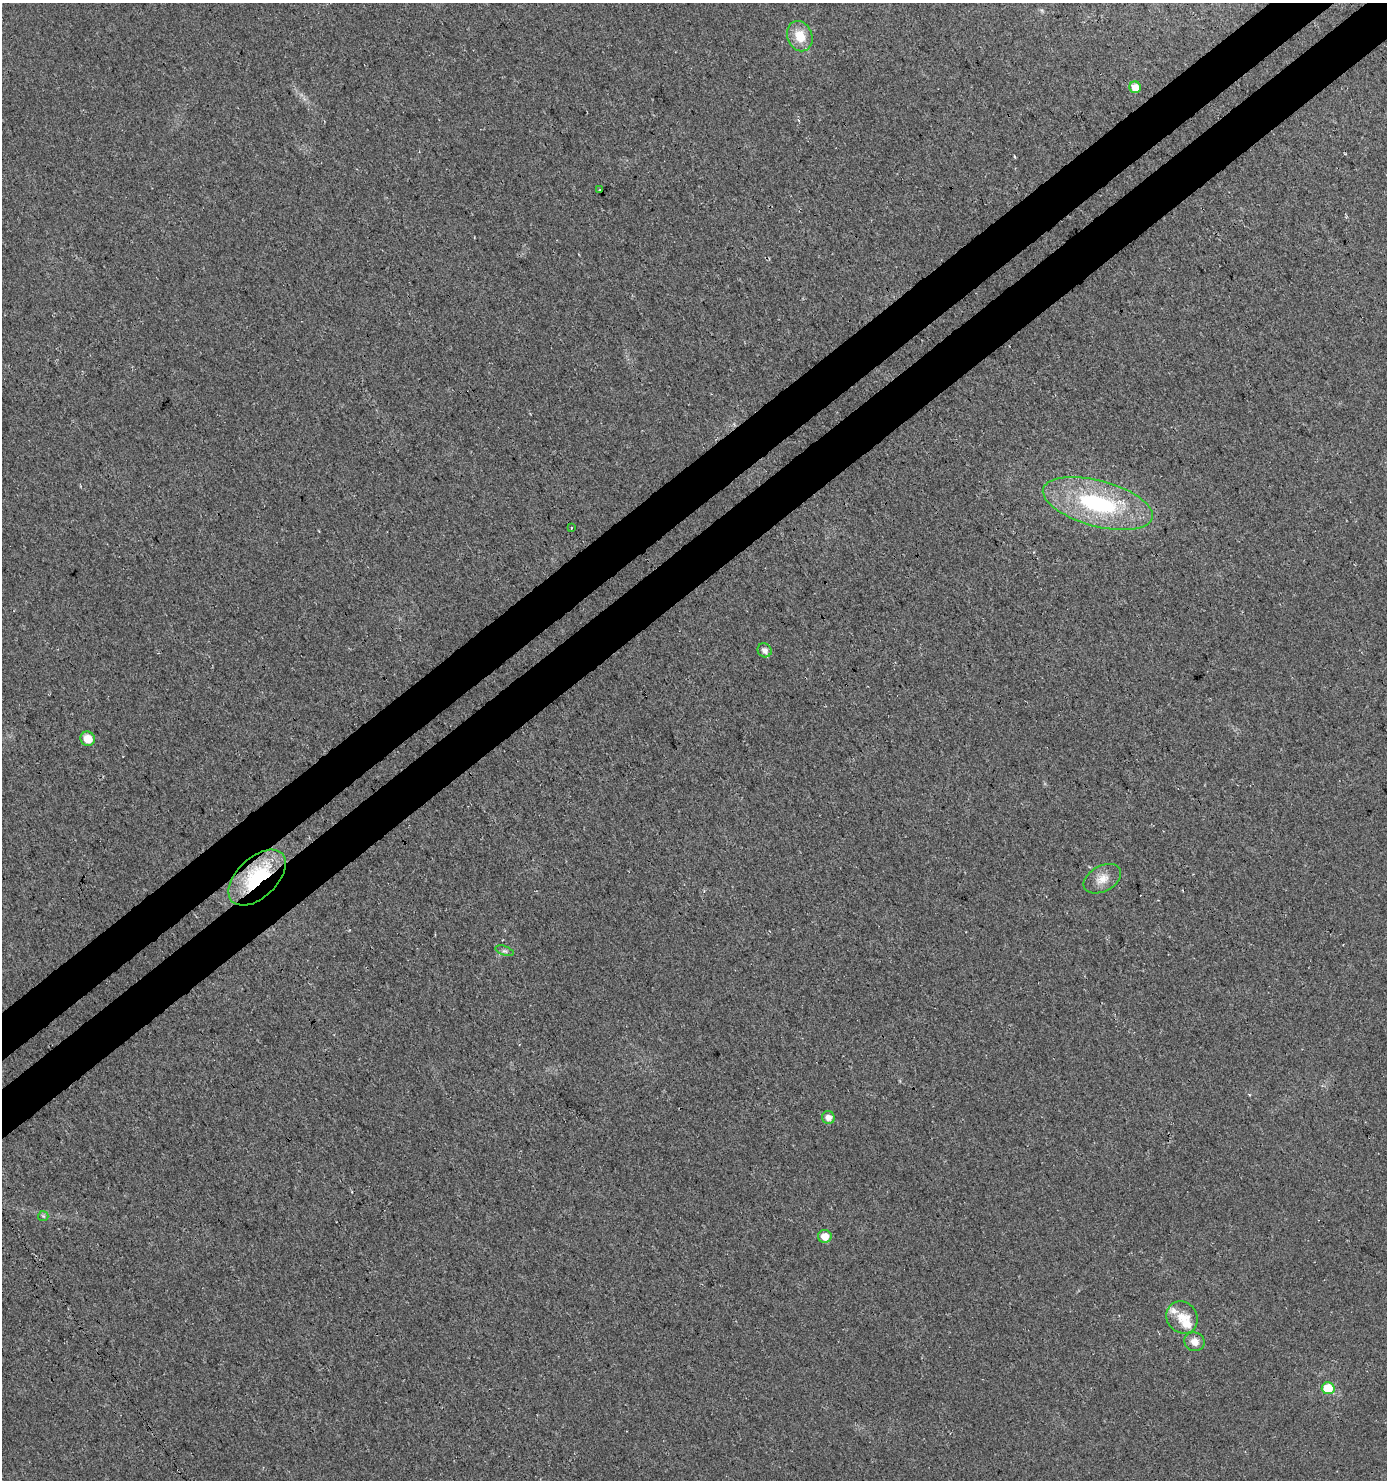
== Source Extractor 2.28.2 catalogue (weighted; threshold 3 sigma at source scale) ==
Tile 10 of 4 x 4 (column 2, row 3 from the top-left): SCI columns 1614-2998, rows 1525-3002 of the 5935 x 6014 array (HDU 1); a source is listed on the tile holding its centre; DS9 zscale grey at full resolution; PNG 1389 x 1482 px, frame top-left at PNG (2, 3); each listed source drawn as its Kron ellipse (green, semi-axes under 4 px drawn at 4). Shown black and unused: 7% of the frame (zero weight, under 3 of 4 exposures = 5% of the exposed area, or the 3 px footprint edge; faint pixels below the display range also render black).
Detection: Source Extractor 2.28.2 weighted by HDU 2 'WHT'; one run over the whole footprint, this tile lists its part. Background 0.0241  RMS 0.007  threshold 0.0313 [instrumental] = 3 sigma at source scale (4.5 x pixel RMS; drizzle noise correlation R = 1.50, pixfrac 1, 0.0396/0.0396 arcsec/px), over >= 5 px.
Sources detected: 20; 1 cosmic-ray / hot-pixel residue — neither listed nor drawn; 3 inside a brighter listed object's ellipse — not listed separately; the other 16 listed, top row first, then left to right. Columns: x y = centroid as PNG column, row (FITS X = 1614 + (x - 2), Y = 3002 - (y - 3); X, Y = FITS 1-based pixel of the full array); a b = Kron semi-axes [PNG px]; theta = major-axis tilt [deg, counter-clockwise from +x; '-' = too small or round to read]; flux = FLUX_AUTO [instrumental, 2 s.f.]
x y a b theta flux
800 36 15 12 -69 13
1135 87 6 5 - 9.3
599 190 3 2 - 0.51
1098 503 56 23 -15 83
572 527 3 3 - 1.4
765 650 7 6 - 3.4
88 739 7 7 - 11
257 878 35 20 43 59
1102 879 20 12 28 8.5
504 951 9 4 -20 1.6
828 1118 6 6 - 4.3
43 1216 5 5 - 0.88
825 1236 7 6 - 7.4
1182 1317 17 15 -51 11
1194 1342 10 9 - 5.8
1328 1388 6 6 - 18
Overlapping masked pixels (flux is a lower limit): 1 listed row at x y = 257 878